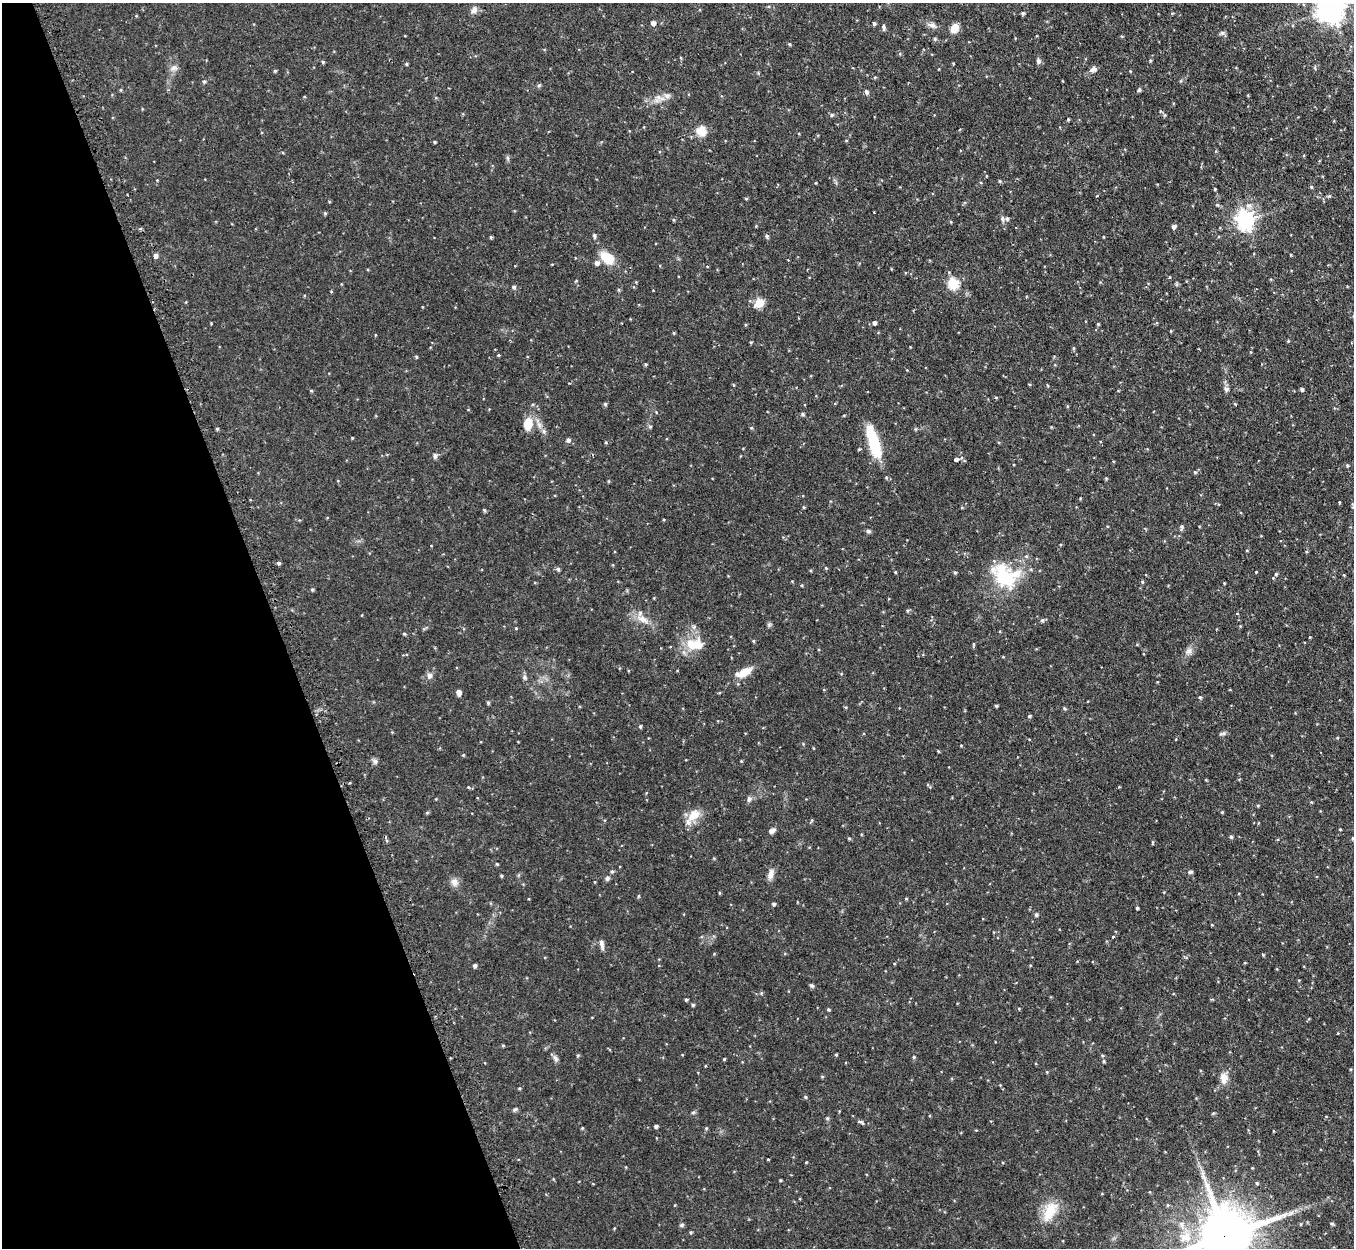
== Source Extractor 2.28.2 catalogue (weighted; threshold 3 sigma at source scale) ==
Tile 5 of 4 x 4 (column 1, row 2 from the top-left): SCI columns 40-1391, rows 2669-3914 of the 5485 x 5464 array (HDU 1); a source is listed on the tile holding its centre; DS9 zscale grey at full resolution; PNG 1356 x 1250 px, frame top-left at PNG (2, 3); no overlay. Shown black and unused: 20% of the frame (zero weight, under 2 of 3 exposures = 4% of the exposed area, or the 3 px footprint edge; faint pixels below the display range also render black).
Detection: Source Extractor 2.28.2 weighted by HDU 2 'WHT'; one run over the whole footprint, this tile lists its part. Background 0.0971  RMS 0.0069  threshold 0.0311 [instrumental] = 3 sigma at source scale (4.5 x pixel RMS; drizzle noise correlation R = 1.50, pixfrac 1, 0.05/0.05 arcsec/px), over >= 5 px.
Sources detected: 169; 1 inside a brighter object's white glare — not listed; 1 inside a brighter listed object's ellipse — not listed separately; the other 167 listed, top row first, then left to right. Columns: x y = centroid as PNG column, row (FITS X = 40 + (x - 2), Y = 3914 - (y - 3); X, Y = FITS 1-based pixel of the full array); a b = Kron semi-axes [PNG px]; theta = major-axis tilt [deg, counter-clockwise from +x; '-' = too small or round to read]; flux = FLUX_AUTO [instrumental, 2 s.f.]
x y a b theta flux
1330 9 9 8 - 710
474 10 10 8 57 2.6
1023 13 5 4 - 0.98
653 23 5 4 - 2.1
874 23 4 4 - 0.9
932 25 11 6 -27 2.5
884 27 8 4 -84 1.2
954 28 9 7 61 6.9
1222 33 7 4 18 1.1
789 44 4 4 - 0.66
1150 60 4 4 - 0.69
1038 61 6 5 - 1.6
323 62 4 4 - 0.79
406 64 4 4 - 0.67
174 68 10 6 10 2.3
1093 69 9 6 27 2.3
275 71 4 4 - 0.72
875 77 5 3 - 0.55
204 82 4 4 - 0.82
539 85 6 3 19 0.76
1139 90 5 4 - 0.98
866 92 6 5 - 1.3
667 96 9 6 0 2.4
832 115 5 4 - 1
1068 119 4 3 - 0.63
701 131 13 12 - 7
434 142 3 3 - 0.63
1000 181 4 4 - 0.7
1311 187 4 4 - 0.73
1215 189 3 3 - 0.59
1096 196 4 2 - 0.48
1329 196 4 4 - 0.69
746 198 5 3 - 0.58
1217 205 5 3 - 0.61
325 213 4 4 - 0.73
1007 219 6 6 - 1.7
1245 220 8 7 - 250
1174 226 5 4 - 2.1
594 236 7 4 -78 1.2
767 236 6 4 -64 1.1
491 237 3 3 - 0.8
156 256 5 4 - 2
607 258 15 9 -34 14
788 260 2 2 - 0.41
597 263 6 5 - 2.3
636 282 4 4 - 0.47
953 283 6 5 - 43
514 287 5 5 - 0.99
759 303 5 5 - 25
874 323 5 5 - 1.3
1098 324 4 4 - 0.59
674 333 5 3 - 0.5
751 342 4 3 - 0.57
1073 348 5 3 - 0.7
498 355 4 3 - 0.55
1226 389 7 6 - 1.6
1302 389 4 4 - 1.2
311 391 4 3 - 0.62
996 398 4 3 - 0.66
605 404 5 5 - 0.92
1235 404 5 3 - 0.53
803 414 5 4 - 1.1
528 424 13 9 82 10
650 427 5 4 - 0.8
217 429 4 4 - 0.73
352 438 3 2 - 0.51
568 440 6 5 - 1.5
606 442 4 4 - 0.6
874 442 36 10 -74 28
859 449 3 3 - 0.92
435 456 7 5 -81 1.4
956 460 3 3 - 20
1347 466 5 4 - 0.66
1195 472 5 4 - 0.71
1339 502 3 2 - 0.61
484 510 5 4 - 0.8
868 531 5 5 - 1.1
279 563 3 3 - 2.9
826 568 5 3 - 0.54
558 569 6 5 - 0.9
895 572 4 3 - 0.49
955 572 5 4 - 0.8
1256 572 3 3 - 0.42
1276 574 5 4 - 0.75
1004 577 36 21 -54 31
1142 582 5 3 - 0.59
1224 583 4 3 - 0.45
312 590 4 4 - 0.71
908 611 5 4 - 0.82
1237 613 3 3 - 0.63
642 619 14 9 -29 5.5
1042 620 6 5 - 0.92
516 628 3 3 - 0.45
404 634 4 3 - 0.71
1310 637 4 3 - 0.44
753 641 5 3 - 0.6
691 644 18 13 -67 11
1189 651 10 6 27 2.4
744 672 20 9 26 8.4
429 676 8 7 - 2.2
524 677 7 4 -90 1.2
459 693 6 5 - 2.9
1200 697 4 4 - 0.8
488 703 5 4 - 0.86
996 706 4 3 - 0.77
1029 716 4 4 - 0.84
640 726 5 4 - 0.81
463 755 4 3 - 0.56
375 761 6 6 - 1.6
749 799 9 6 67 1.6
1222 812 4 4 - 0.57
427 813 5 4 - 0.73
694 815 18 12 40 8.9
812 820 5 3 - 0.65
1340 829 3 3 - 0.5
772 831 7 5 25 2.3
1231 837 5 4 - 1
849 838 4 4 - 0.66
1353 838 5 4 - 0.82
497 864 4 4 - 0.63
612 871 5 4 - 0.91
1190 872 6 4 15 1.2
771 874 14 6 77 3.6
501 876 4 3 - 0.83
607 878 6 5 - 1.4
454 882 9 9 - 3.2
719 893 5 3 - 0.5
528 899 3 3 - 1.2
906 899 4 3 - 0.58
774 904 4 4 - 1.1
1137 908 3 3 - 0.86
1036 914 5 5 - 1.1
1212 925 4 3 - 0.5
1113 936 3 3 - 0.81
602 945 14 4 -79 2.1
1263 955 5 3 - 0.54
475 966 4 4 - 1.4
812 985 6 5 - 1
686 1000 4 3 - 0.79
693 1005 4 4 - 0.87
828 1009 4 4 - 0.73
503 1045 5 3 - 0.65
578 1055 5 3 - 0.61
836 1055 4 3 - 0.63
914 1057 4 4 - 0.72
555 1059 9 5 -54 1.7
724 1059 3 3 - 0.6
1103 1061 4 4 - 0.77
822 1076 5 3 - 0.6
1224 1078 15 9 89 5.2
519 1088 4 3 - 0.61
805 1097 5 4 - 0.83
515 1109 7 3 36 0.93
1213 1113 4 4 - 0.59
827 1118 5 3 - 0.7
656 1126 4 4 - 1.3
582 1128 4 4 - 0.59
780 1180 4 3 - 0.59
1257 1183 4 4 - 0.76
1168 1205 5 3 - 0.66
1050 1211 28 13 62 13
1181 1224 8 7 - 2.8
1332 1224 5 4 - 0.95
682 1225 6 4 22 0.98
691 1232 4 3 - 0.7
1224 1236 18 15 19 4300
1186 1237 18 13 25 12
Overlapping masked pixels (flux is a lower limit): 1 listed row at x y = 1224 1236
Isophote crosses this tile's border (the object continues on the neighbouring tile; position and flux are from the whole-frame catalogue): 3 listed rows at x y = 1330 9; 1353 838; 1224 1236
Unlisted compact peaks at least as high as the median listed source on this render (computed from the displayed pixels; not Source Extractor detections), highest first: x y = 861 1122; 1224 733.